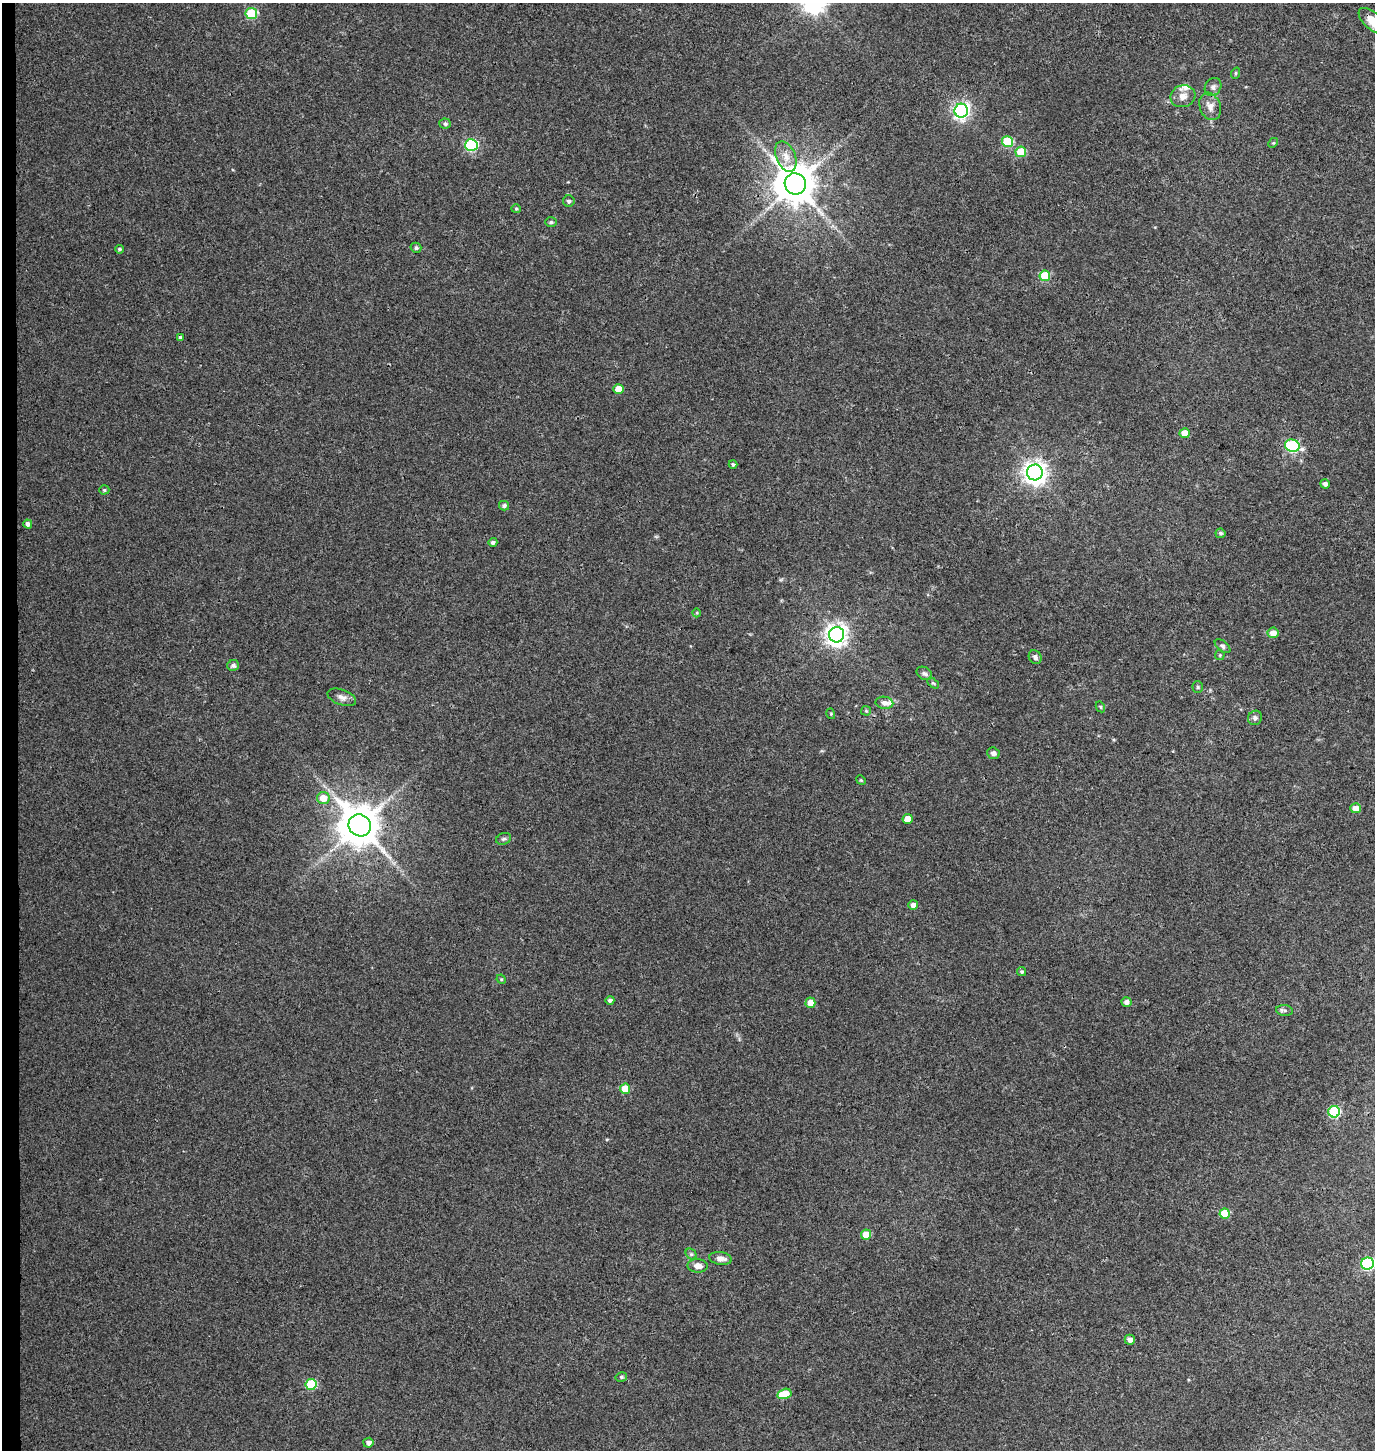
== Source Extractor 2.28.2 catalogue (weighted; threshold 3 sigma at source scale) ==
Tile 4 of 3 x 3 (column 1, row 2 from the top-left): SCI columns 271-1643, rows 1460-2907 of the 4656 x 4358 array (HDU 1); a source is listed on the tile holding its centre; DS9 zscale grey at full resolution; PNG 1377 x 1452 px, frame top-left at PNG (2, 3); each listed source drawn as its Kron ellipse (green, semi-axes under 4 px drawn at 4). Shown black and unused: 1% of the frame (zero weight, under 3 of 4 exposures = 5% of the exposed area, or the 3 px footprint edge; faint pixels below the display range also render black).
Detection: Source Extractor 2.28.2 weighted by HDU 2 'WHT'; one run over the whole footprint, this tile lists its part. Background 0.0326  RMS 0.0041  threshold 0.0183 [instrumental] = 3 sigma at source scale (4.5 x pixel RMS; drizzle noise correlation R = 1.50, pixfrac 1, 0.0396/0.0396 arcsec/px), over >= 5 px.
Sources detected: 77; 2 inside a brighter listed object's ellipse — not listed separately; the other 75 listed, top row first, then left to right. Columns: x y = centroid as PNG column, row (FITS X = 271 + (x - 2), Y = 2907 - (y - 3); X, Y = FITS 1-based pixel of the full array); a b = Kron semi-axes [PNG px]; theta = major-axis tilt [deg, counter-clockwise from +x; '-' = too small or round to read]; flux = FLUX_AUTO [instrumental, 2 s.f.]
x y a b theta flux
251 13 6 5 - 22
1373 21 17 8 -42 9.3
1236 73 6 3 71 0.38
1213 87 9 7 56 1.6
1183 96 13 11 18 3.3
1210 106 14 10 -68 3.3
961 111 7 7 - 120
445 124 5 5 - 0.97
1008 141 5 5 - 20
1273 143 5 4 - 0.44
471 145 6 6 - 46
1021 152 5 5 - 14
786 156 16 9 -66 4.4
795 184 11 10 - 1300
569 201 6 5 - 0.84
516 209 5 4 - 0.52
551 222 6 5 - 0.65
416 248 5 5 - 0.83
119 249 4 4 - 0.78
1045 276 5 5 - 15
180 337 4 3 - 0.64
618 389 5 5 - 5.4
1185 433 5 5 - 6.6
1292 446 7 6 - 42
733 464 4 4 - 0.76
1035 472 8 8 - 320
1325 484 5 4 - 1.3
104 490 5 4 - 0.59
504 506 5 4 - 1.1
28 524 4 4 - 1.5
1220 533 5 4 - 0.9
493 542 4 4 - 1.1
697 613 4 3 - 0.36
1273 633 5 5 - 3.6
837 635 8 7 - 260
1222 646 9 5 -39 0.94
1220 655 5 4 - 0.49
1035 657 7 6 - 1.2
233 665 6 5 - 1.4
924 673 8 6 -31 1.2
933 683 7 4 -42 0.6
1198 687 6 5 - 0.63
342 697 15 7 -19 2.2
884 703 9 6 -10 1.8
1100 707 6 4 -60 0.47
866 711 5 5 - 0.49
831 714 5 3 - 0.37
1255 718 7 7 - 1.3
993 753 6 5 - 1.4
861 780 5 4 - 0.46
323 798 6 6 - 5.7
1356 808 5 5 - 4.3
908 819 5 5 - 5.1
360 825 11 10 - 1300
504 839 7 5 19 0.89
913 905 5 4 - 2.6
1022 972 5 4 - 0.75
501 979 5 4 - 0.46
610 1000 4 4 - 1.2
1127 1002 5 4 - 1.9
810 1003 5 5 - 3.8
1285 1010 8 5 -8 0.95
625 1089 5 5 - 7.2
1334 1112 6 6 - 34
1225 1214 5 5 - 10
866 1234 5 5 - 6.4
691 1254 6 5 - 0.69
721 1258 11 6 -8 2.5
1367 1264 6 6 - 48
698 1266 10 6 -3 3
1130 1340 5 5 - 2.3
621 1377 6 4 12 0.67
311 1384 5 5 - 21
784 1394 7 5 15 9.9
368 1443 5 5 - 1.9
Overlapping masked pixels (flux is a lower limit): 2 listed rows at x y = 1373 21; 360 825
Isophote crosses this tile's border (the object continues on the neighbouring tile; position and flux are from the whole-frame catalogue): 2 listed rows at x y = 1373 21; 1367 1264